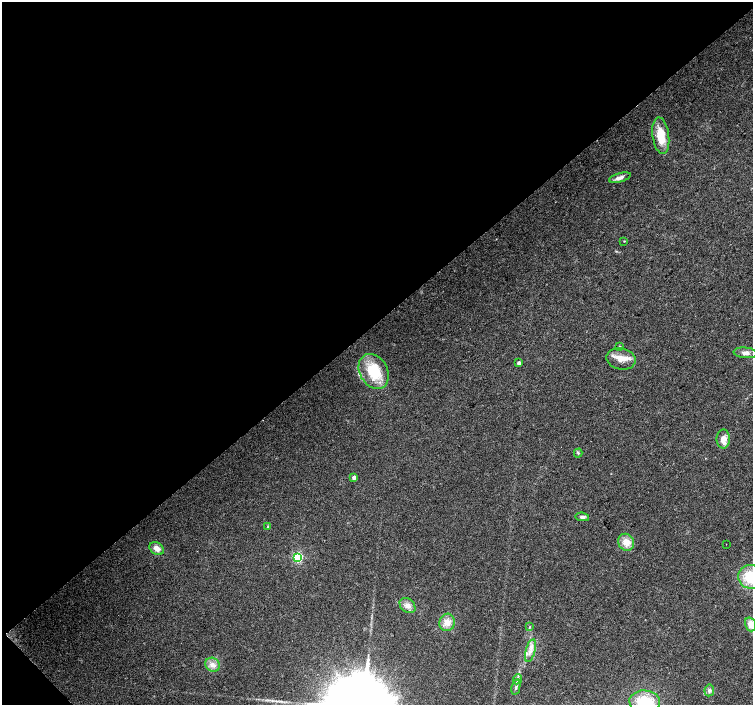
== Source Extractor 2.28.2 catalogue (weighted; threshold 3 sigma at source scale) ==
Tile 5 of 4 x 4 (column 1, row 2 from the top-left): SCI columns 4-1505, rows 3023-4427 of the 6013 x 5980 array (HDU 1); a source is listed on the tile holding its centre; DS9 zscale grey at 2 x 2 block average (1 PNG px = mean of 2 x 2 image px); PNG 755 x 707 px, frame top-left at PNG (2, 2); each listed source drawn as its Kron ellipse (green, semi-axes under 4 px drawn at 4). Shown black and unused: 46% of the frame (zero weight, under 2 of 3 exposures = <1% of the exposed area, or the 3 px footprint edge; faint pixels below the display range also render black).
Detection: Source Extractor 2.28.2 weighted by HDU 2 'WHT'; one run over the whole footprint, this tile lists its part. Background 0.0373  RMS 0.0076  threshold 0.0343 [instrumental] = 3 sigma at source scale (4.5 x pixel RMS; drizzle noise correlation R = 1.50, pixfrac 1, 0.0396/0.0396 arcsec/px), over >= 5 px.
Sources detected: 30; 2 inside a brighter listed object's ellipse — not listed separately; the other 28 listed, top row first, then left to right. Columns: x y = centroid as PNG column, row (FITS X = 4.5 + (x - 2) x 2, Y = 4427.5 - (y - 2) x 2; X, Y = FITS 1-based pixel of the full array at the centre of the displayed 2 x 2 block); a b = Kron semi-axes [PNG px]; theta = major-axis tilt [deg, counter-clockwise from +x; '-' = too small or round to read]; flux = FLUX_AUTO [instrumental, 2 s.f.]
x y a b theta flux
661 136 18 8 -83 41
620 178 11 4 16 8
624 241 2 2 - 1.2
620 346 3 2 - 1.2
745 353 12 5 -6 8.7
621 359 15 10 -12 22
519 363 2 2 - 8.2
374 371 18 13 -60 69
723 439 9 6 90 15
578 453 4 3 - 2.2
354 477 3 3 - 10
582 517 7 4 -8 4.9
268 527 3 2 - 1.6
626 542 9 7 -59 19
726 544 2 2 - 0.7
157 548 8 6 -33 13
298 557 4 3 - 220
751 577 12 12 - 62
408 606 9 6 -40 10
447 622 9 7 72 16
750 624 7 5 -72 15
530 627 4 3 - 1.5
531 651 12 4 75 11
212 665 7 6 - 11
517 679 5 3 - 3.6
516 687 8 3 79 4.2
709 690 6 4 81 4.7
645 702 15 11 -5 68
Isophote crosses this tile's border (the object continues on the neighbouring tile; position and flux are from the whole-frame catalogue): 3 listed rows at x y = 751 577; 750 624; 645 702